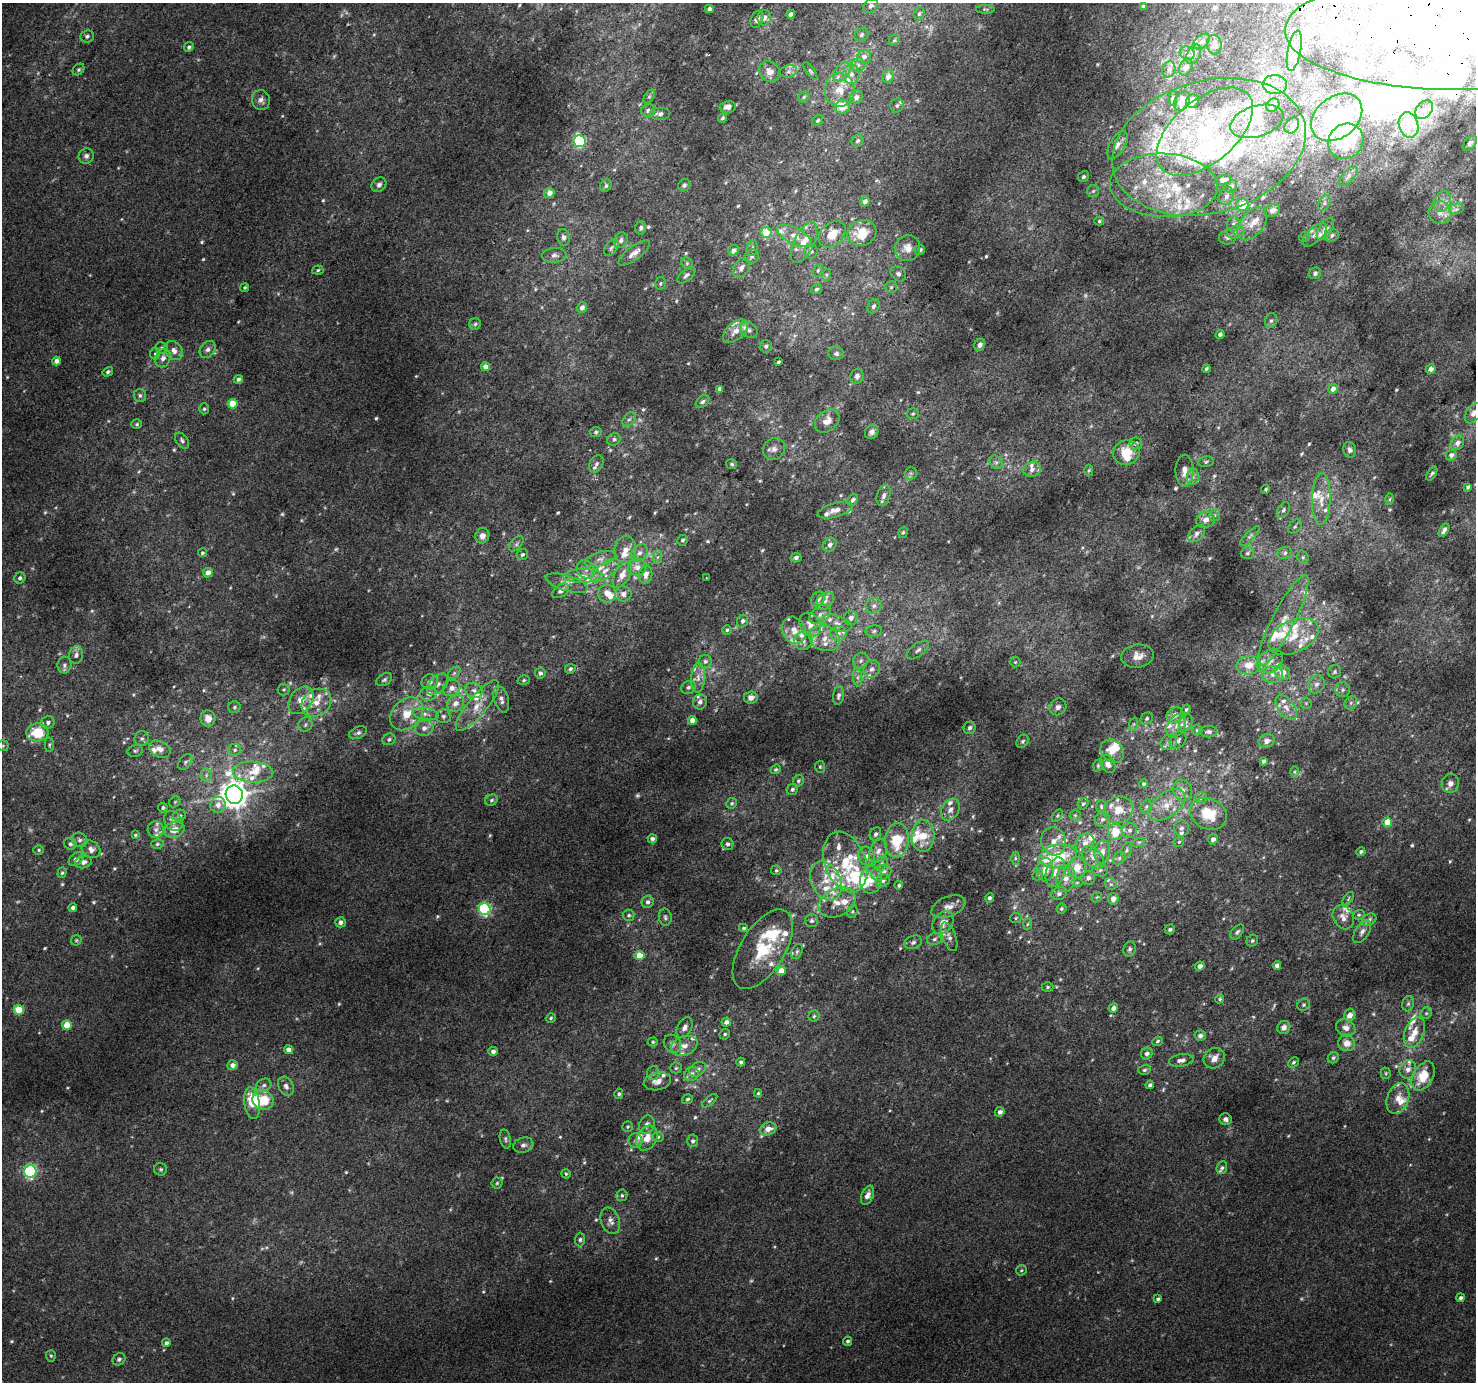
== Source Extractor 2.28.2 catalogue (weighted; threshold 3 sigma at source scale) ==
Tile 10 of 4 x 4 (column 2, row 3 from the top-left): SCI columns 1505-2978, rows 1671-3050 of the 5950 x 6035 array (HDU 1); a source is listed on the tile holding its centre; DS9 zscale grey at full resolution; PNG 1478 x 1384 px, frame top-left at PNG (2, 3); each listed source drawn as its Kron ellipse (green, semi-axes under 4 px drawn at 4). Shown black and unused: <1% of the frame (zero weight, under 2 of 3 exposures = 2% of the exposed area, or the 3 px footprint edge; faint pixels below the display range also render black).
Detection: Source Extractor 2.28.2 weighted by HDU 2 'WHT'; one run over the whole footprint, this tile lists its part. Background 0.0128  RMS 0.0073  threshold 0.0328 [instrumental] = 3 sigma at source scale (4.5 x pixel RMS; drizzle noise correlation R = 1.50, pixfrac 1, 0.0396/0.0396 arcsec/px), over >= 5 px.
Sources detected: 786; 30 too faint to see at this stretch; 10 inside a brighter object's white glare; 1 cosmic-ray / hot-pixel residue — neither listed nor drawn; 137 inside a brighter listed object's ellipse — not listed separately; of the other 608, all 500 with FLUX_AUTO >= 0.978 (the completeness limit of this list) listed and drawn (108 fainter detections not listed), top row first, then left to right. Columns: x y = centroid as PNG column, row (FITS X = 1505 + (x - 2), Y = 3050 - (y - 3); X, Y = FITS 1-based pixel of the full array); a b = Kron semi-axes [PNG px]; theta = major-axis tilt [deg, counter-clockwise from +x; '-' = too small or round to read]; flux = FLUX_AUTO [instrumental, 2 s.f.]
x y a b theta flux
871 6 8 6 40 2.4
1143 6 4 3 - 1.7
709 9 4 4 - 2.9
985 9 9 3 -1 1
791 14 4 4 - 3.2
919 14 7 5 73 1.8
764 18 8 6 76 3.2
757 19 9 6 66 2.7
1456 32 171 58 0 650
861 35 8 6 46 1.9
87 36 7 6 - 2.1
894 40 6 5 - 1.1
1202 42 10 6 41 2.7
1214 45 9 7 -83 3
189 47 5 4 - 1.8
1294 51 21 6 79 5.2
1187 53 8 6 -28 2.2
1194 54 10 6 63 2.5
864 57 7 6 - 3.7
858 65 7 7 - 2.6
1186 67 9 6 67 2
1169 69 8 6 72 2.5
79 70 6 5 - 1.4
789 71 8 6 18 2.6
810 71 10 4 -55 1.4
769 72 11 9 -41 6.1
842 72 11 7 52 4.2
851 74 10 8 90 4.1
888 77 6 5 - 5.8
1275 85 12 9 0 6
839 90 17 15 -89 13
649 97 8 4 58 1.3
804 97 6 5 - 1.2
856 97 7 6 - 3
1173 98 7 4 -90 1.1
261 100 10 9 - 3.7
1182 101 10 7 62 5.6
1193 101 7 6 - 3.6
897 105 7 6 - 1.7
1273 105 7 6 - 2.8
728 107 8 5 11 4.4
842 107 7 6 - 11
648 110 7 6 - 2.7
1424 110 11 7 50 3.3
660 114 10 6 0 3.1
1337 117 28 20 38 25
722 118 5 4 - 1.2
817 121 6 5 - 1.3
1257 121 27 15 17 19
1292 125 8 6 57 2.5
1408 125 13 9 -73 9.7
1205 131 57 31 40 110
580 141 6 6 - 91
858 141 6 5 - 1.7
1346 141 18 17 - 30
1470 143 9 5 46 1.7
1117 145 15 7 60 4.9
1209 147 98 66 15 260
86 156 8 7 - 2.5
1348 176 12 5 48 3
1083 177 6 5 - 1.6
1223 180 8 4 8 3.5
379 185 8 6 49 2.4
684 185 6 5 - 1.8
1164 185 54 32 -2 82
606 186 6 5 - 1.5
1231 186 7 5 52 1.5
1093 191 6 6 - 1.5
549 193 5 5 - 5.7
1226 196 9 7 65 2.6
865 201 5 4 - 3
1442 201 11 8 64 4.7
1324 203 8 5 62 2.2
1242 205 6 6 - 13
1456 209 7 5 13 2
1272 210 8 6 30 3.5
1440 213 11 11 - 7.2
1099 221 5 4 - 1.1
1233 224 7 6 - 1.9
1252 224 19 11 52 9.5
641 228 7 5 75 1.9
1325 229 12 6 57 5.1
1236 232 9 6 17 2.6
766 233 5 5 - 16
862 233 15 12 21 15
832 234 15 11 41 10
1315 235 15 7 44 4.2
1332 235 7 6 - 2.1
794 236 18 8 -27 7.3
563 237 8 6 -82 2.7
1228 237 9 7 5 2.8
1304 237 6 4 46 1
621 240 8 6 65 2.6
804 243 22 10 65 12
611 248 9 6 55 2
752 248 8 5 78 2.1
908 248 13 12 - 7.5
733 250 6 5 - 3.6
920 250 5 4 - 1.7
811 251 7 6 - 1.9
634 253 19 6 36 5.2
554 255 12 7 5 3.3
752 256 7 6 - 2.2
687 263 6 5 - 1.4
741 268 10 7 58 4
318 270 5 4 - 1.1
818 270 7 4 63 1.1
1315 273 6 5 - 2
898 274 8 7 - 2.4
686 275 11 5 41 2.6
826 275 6 4 72 1.1
660 283 6 5 - 1.2
245 287 4 4 - 1.1
891 287 6 6 - 1.3
816 289 6 4 33 1.5
873 306 7 5 65 2.2
582 308 5 5 - 3.2
1271 321 7 6 - 1.7
475 324 6 5 - 1.4
749 330 9 7 -35 2.7
736 331 14 8 41 7
1220 334 5 4 - 1.8
980 345 6 5 - 2.2
766 346 6 6 - 1.6
162 348 6 5 - 1.5
208 349 9 7 51 3
174 350 10 8 -51 4.4
155 354 6 5 - 1.2
836 354 8 6 1 2.2
163 358 9 7 67 3.7
56 361 4 4 - 4.8
778 362 3 3 - 1.2
486 367 4 4 - 5.8
1206 368 4 3 - 1.2
1431 369 5 4 - 3.9
108 372 5 4 - 1.5
857 376 7 6 - 2.3
238 379 4 4 - 2
720 389 4 4 - 3.1
1333 389 5 4 - 4.6
140 395 6 6 - 1.7
703 402 8 5 39 2
232 404 5 5 - 17
204 409 5 4 - 1.2
1473 413 11 7 56 3.3
913 414 6 5 - 1.3
629 419 8 5 52 1.7
827 421 13 10 40 6.4
137 424 5 4 - 1.1
596 432 5 5 - 1.4
872 432 7 6 - 3.1
614 439 7 6 - 2
182 441 9 5 -53 1.9
1136 443 6 6 - 2.5
1457 443 8 6 54 3.2
774 449 11 10 - 4.6
1350 450 8 6 -75 2.9
1126 453 13 12 - 16
1451 455 5 5 - 2.9
996 462 7 6 - 2.1
1206 462 7 5 12 1.3
596 464 9 6 59 2.8
732 464 5 5 - 1.3
1032 469 9 7 26 3.1
1089 470 6 4 88 1.1
1185 471 16 9 89 6.5
911 473 6 6 - 1.3
1432 474 8 4 56 1.3
1193 477 8 6 83 2.5
1468 487 4 3 - 1.1
1266 489 4 4 - 1
884 495 11 6 73 3.1
1321 499 26 9 88 11
1390 499 6 4 88 0.99
853 500 6 4 52 2.2
835 510 18 7 16 4.6
1283 510 9 5 60 2
1215 515 6 5 - 1.5
1206 520 9 8 - 4.9
1295 527 8 5 48 1.6
1444 530 7 4 58 2.3
903 532 6 4 71 1
1197 534 10 6 46 3.1
482 536 8 7 - 4.7
1250 536 13 4 45 2.4
683 540 5 5 - 1.5
516 544 9 5 49 1.7
830 545 7 6 - 2.8
625 550 13 10 83 7.9
202 553 4 4 - 1.1
639 553 9 7 48 3.7
1247 553 7 6 - 1.5
1285 553 7 6 - 2
522 554 6 5 - 1.5
658 557 7 4 88 1.7
1303 557 7 5 -70 1.6
796 558 5 4 - 2.1
600 559 16 7 17 4.6
637 567 9 8 - 5
586 569 10 8 -53 3.7
605 570 17 7 38 6.7
208 573 5 4 - 6
646 574 9 6 81 5.1
622 575 14 7 61 7.9
583 576 19 7 1 6.7
20 578 6 5 - 2
706 578 4 3 - 3.4
567 583 22 7 -17 6.3
561 591 9 6 37 2.9
607 594 9 9 - 6.5
623 594 8 7 - 4.1
818 599 8 6 53 3.7
825 601 10 7 45 3.4
874 606 8 7 - 3.2
820 614 12 7 38 4.3
851 618 7 7 - 3.6
1283 620 50 11 63 20
742 621 6 5 - 2.3
837 623 15 7 -18 5.3
810 624 12 10 -61 7.1
727 630 5 5 - 1.4
794 630 14 11 -65 7.3
874 631 8 5 11 1.8
838 633 8 7 - 3.8
1293 636 27 16 25 20
825 638 16 12 -20 10
803 641 9 9 - 3.9
918 650 13 6 37 3.2
76 655 8 7 - 2.9
1137 656 16 11 9 7.5
861 660 8 7 - 2.9
705 661 6 6 - 2
1270 661 14 10 36 6.9
1015 662 5 5 - 1
64 665 8 7 - 2.5
1249 665 12 9 6 9.8
570 669 5 4 - 1.5
872 669 9 8 - 3.9
1282 672 8 7 - 8.7
1334 672 7 6 - 1.7
454 673 7 4 45 1.6
540 673 5 5 - 2
1273 675 10 8 1 4.6
858 677 9 4 -83 2.2
698 678 15 7 86 5.5
384 680 9 5 32 1.7
524 680 6 4 17 1.2
430 682 8 7 - 3.4
438 684 13 7 46 4.7
1316 684 9 8 - 3.8
688 687 7 6 - 1.9
451 688 9 8 - 5.2
284 690 6 6 - 1.3
474 690 9 7 -19 3.2
1343 690 7 7 - 2.5
429 693 8 7 - 3.3
838 696 9 5 79 2.1
751 698 7 6 - 4.1
501 699 13 7 -74 4.1
301 700 15 11 53 8.9
700 702 7 7 - 2.5
316 703 16 13 33 11
455 703 9 7 41 5.5
1306 703 6 5 - 1.3
1351 703 7 6 - 2
477 706 32 9 51 14
234 707 6 6 - 1.5
1058 707 9 8 - 3.2
1286 707 14 8 -56 6.6
1186 709 5 4 - 1
407 714 18 14 44 15
426 714 14 6 -9 3.7
1175 715 9 7 30 4.4
443 716 7 7 - 2
208 718 8 7 - 6.8
1147 718 7 5 46 1.6
692 720 4 4 - 4.8
48 722 7 6 - 2.3
1186 722 9 6 77 2.8
1134 724 7 4 71 1.3
305 725 8 6 50 1.9
1176 726 13 8 59 5.9
424 728 9 8 - 3.9
970 728 6 5 - 2.1
1197 730 5 5 - 1.2
37 732 11 9 4 21
1209 732 9 5 1 2.1
358 733 9 5 24 2.4
142 739 7 7 - 2.1
389 739 7 5 27 1.6
1178 740 9 7 48 2.2
1023 741 7 5 52 1.5
1267 741 8 7 - 3.9
1169 742 8 7 - 2.6
49 745 7 4 87 1.1
3 746 6 5 - 1.1
160 749 11 8 -25 5.5
235 750 6 6 - 1.7
135 751 8 5 12 1.5
1112 751 13 10 -42 9.8
1263 761 4 3 - 1.9
185 762 9 6 53 1.8
1108 764 10 6 -59 4.1
1098 765 6 4 71 1
820 767 6 5 - 1
776 769 5 4 - 1.2
253 772 20 10 -3 11
1294 772 6 4 -89 1
206 775 6 6 - 1.8
798 781 6 5 - 1.4
1450 783 9 8 - 4.2
1144 784 4 4 - 1.6
792 789 6 5 - 1.8
1182 790 11 9 -63 5.3
234 795 9 8 - 1000
1201 798 6 6 - 2
491 800 6 5 - 1.5
175 802 6 5 - 1
732 803 5 5 - 1.3
1083 804 6 5 - 1.4
218 805 8 7 - 4
1167 805 21 12 37 13
1101 806 6 5 - 1.1
1146 806 7 5 70 1.4
163 808 5 4 - 1.4
950 810 11 8 60 4.6
1118 810 15 13 22 10
1208 814 19 15 -25 25
1075 815 5 5 - 1.1
179 816 6 5 - 1.9
1057 816 7 4 58 1.2
1102 819 8 7 - 2.2
173 821 11 8 -54 3.5
1387 822 5 4 - 12
1182 828 8 7 - 2.6
156 830 8 8 - 3.3
174 830 10 7 17 6.9
1130 830 7 7 - 2.1
1115 832 8 7 - 15
875 834 7 5 65 2
135 835 4 3 - 1
923 836 16 11 88 17
652 839 4 4 - 2.3
1213 839 5 5 - 3.3
79 840 8 7 - 2.4
897 840 17 12 84 27
1053 841 14 12 -77 8.3
1139 842 6 4 17 1.2
1179 842 6 4 43 1.1
1085 843 10 8 51 6.9
70 844 6 6 - 1.9
157 844 6 5 - 1.3
727 844 6 6 - 1.9
91 849 10 8 -36 4
39 850 5 4 - 1.1
1127 850 8 5 66 1.5
878 851 12 8 67 5.3
1102 852 12 7 80 5.4
1361 852 4 4 - 1.5
866 856 10 8 -68 3.9
1058 856 18 11 11 28
1093 857 13 8 -47 5.7
1015 858 6 4 -90 1.2
1119 858 7 5 46 1.8
76 859 8 5 40 3.9
83 862 8 6 13 3.2
845 862 31 20 -70 33
881 864 8 6 54 2.3
1077 868 10 9 - 12
776 870 5 4 - 1.2
1045 870 12 8 88 8.5
1100 870 8 6 5 2.4
1055 872 15 9 72 8.1
62 873 5 4 - 1.1
881 873 10 7 20 4.3
1038 875 6 5 - 1.1
1088 878 7 6 - 3.2
1066 879 13 9 81 6.8
871 880 14 11 83 11
883 880 7 6 - 2.8
826 881 20 14 -63 15
1077 882 6 4 0 1.1
1111 884 6 5 - 1.6
899 885 4 4 - 1.3
1059 894 8 6 23 2.6
1097 897 6 4 42 1.2
990 898 5 4 - 1.8
1113 899 6 5 - 5.2
1348 899 8 4 56 1.1
648 902 6 6 - 2.3
837 903 19 13 25 11
948 907 18 10 23 6.3
73 908 4 4 - 2.5
485 909 6 6 - 120
1061 909 5 4 - 1.3
852 911 6 5 - 1.2
629 915 6 5 - 1.5
1359 915 6 4 20 1.1
665 917 8 6 -81 1.7
1343 917 13 10 -58 5.5
1016 918 6 5 - 1.1
1369 920 8 5 29 2.2
812 921 6 6 - 1.6
340 922 5 5 - 2.9
943 923 12 9 52 6
1028 924 6 4 86 1.1
743 928 4 3 - 1.2
1170 929 5 5 - 1.4
1237 932 8 5 51 1.8
1362 932 13 6 57 3.4
949 937 15 6 -69 3.3
935 939 8 5 18 1.9
76 940 6 5 - 1
1252 941 6 5 - 1.4
913 942 9 6 21 2.1
763 949 45 22 58 39
1130 949 8 6 68 2
797 951 8 5 63 1.8
640 956 5 4 - 14
1277 965 4 4 - 3.6
1200 966 5 4 - 3.2
781 971 5 4 - 10
1047 987 6 4 0 1.3
1220 999 4 4 - 0.98
1408 1004 8 6 73 1.7
1303 1005 6 5 - 1.3
1113 1008 5 4 - 3.7
19 1010 5 5 - 20
1426 1013 6 5 - 1.4
1350 1015 6 5 - 4.8
814 1016 5 5 - 1.3
551 1018 5 4 - 1.2
726 1022 5 4 - 3.5
67 1025 5 5 - 14
1284 1027 7 6 - 3.1
684 1028 11 7 62 3.6
1346 1028 10 8 -27 4.4
1414 1032 16 9 68 8.8
725 1034 5 5 - 1.3
1200 1035 5 5 - 2.8
1157 1041 5 4 - 1.2
653 1042 5 4 - 0.98
1346 1043 8 7 - 6
672 1044 10 8 -54 2.9
684 1046 14 9 22 6
288 1050 4 4 - 5
493 1051 5 4 - 2.8
1147 1054 6 5 - 2.7
1214 1058 11 10 - 5.9
1333 1058 6 5 - 1.6
1181 1060 12 6 8 3.5
741 1062 4 4 - 1.9
1293 1062 6 4 45 1.3
232 1065 5 5 - 3.6
676 1068 5 5 - 1.1
698 1069 9 6 31 2.7
1408 1069 9 8 - 4.3
1144 1070 6 5 - 1.2
653 1073 7 6 - 1.7
1386 1073 5 5 - 1.1
691 1074 8 6 42 3.2
1423 1076 15 10 60 19
657 1081 14 8 13 5.3
264 1085 8 6 31 2.2
1150 1085 4 4 - 1.7
286 1086 10 7 -62 3.1
758 1093 4 4 - 0.99
619 1094 5 4 - 1.4
1398 1098 16 10 71 8.4
688 1099 6 5 - 1.3
263 1100 11 10 - 18
710 1101 9 4 39 1.3
252 1103 16 7 -81 17
1000 1112 5 4 - 2.8
1225 1119 6 5 - 2.4
647 1124 9 7 63 3.3
628 1127 5 5 - 1
768 1129 8 6 22 6.1
658 1137 6 5 - 1.2
647 1138 13 9 60 9.2
505 1139 9 5 -76 1.7
635 1141 7 7 - 2.3
693 1141 6 5 - 1.8
523 1145 10 7 15 2.9
1222 1168 6 5 - 1.5
161 1169 6 6 - 1.4
30 1172 6 6 - 120
566 1174 4 4 - 1
497 1183 5 5 - 1.1
622 1195 6 5 - 1.5
867 1195 10 6 66 4.1
610 1221 14 9 -71 4.6
580 1240 7 5 88 1.5
1021 1270 5 4 - 0.99
1460 1298 4 4 - 1.8
1158 1299 4 3 - 1.4
848 1341 4 4 - 1.6
166 1343 4 4 - 1.7
51 1356 6 5 - 1.1
119 1359 7 5 40 1.7
Overlapping masked pixels (flux is a lower limit): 1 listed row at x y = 1456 32
Isophote crosses this tile's border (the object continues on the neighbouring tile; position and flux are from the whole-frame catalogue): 2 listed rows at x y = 1456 32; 1473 413